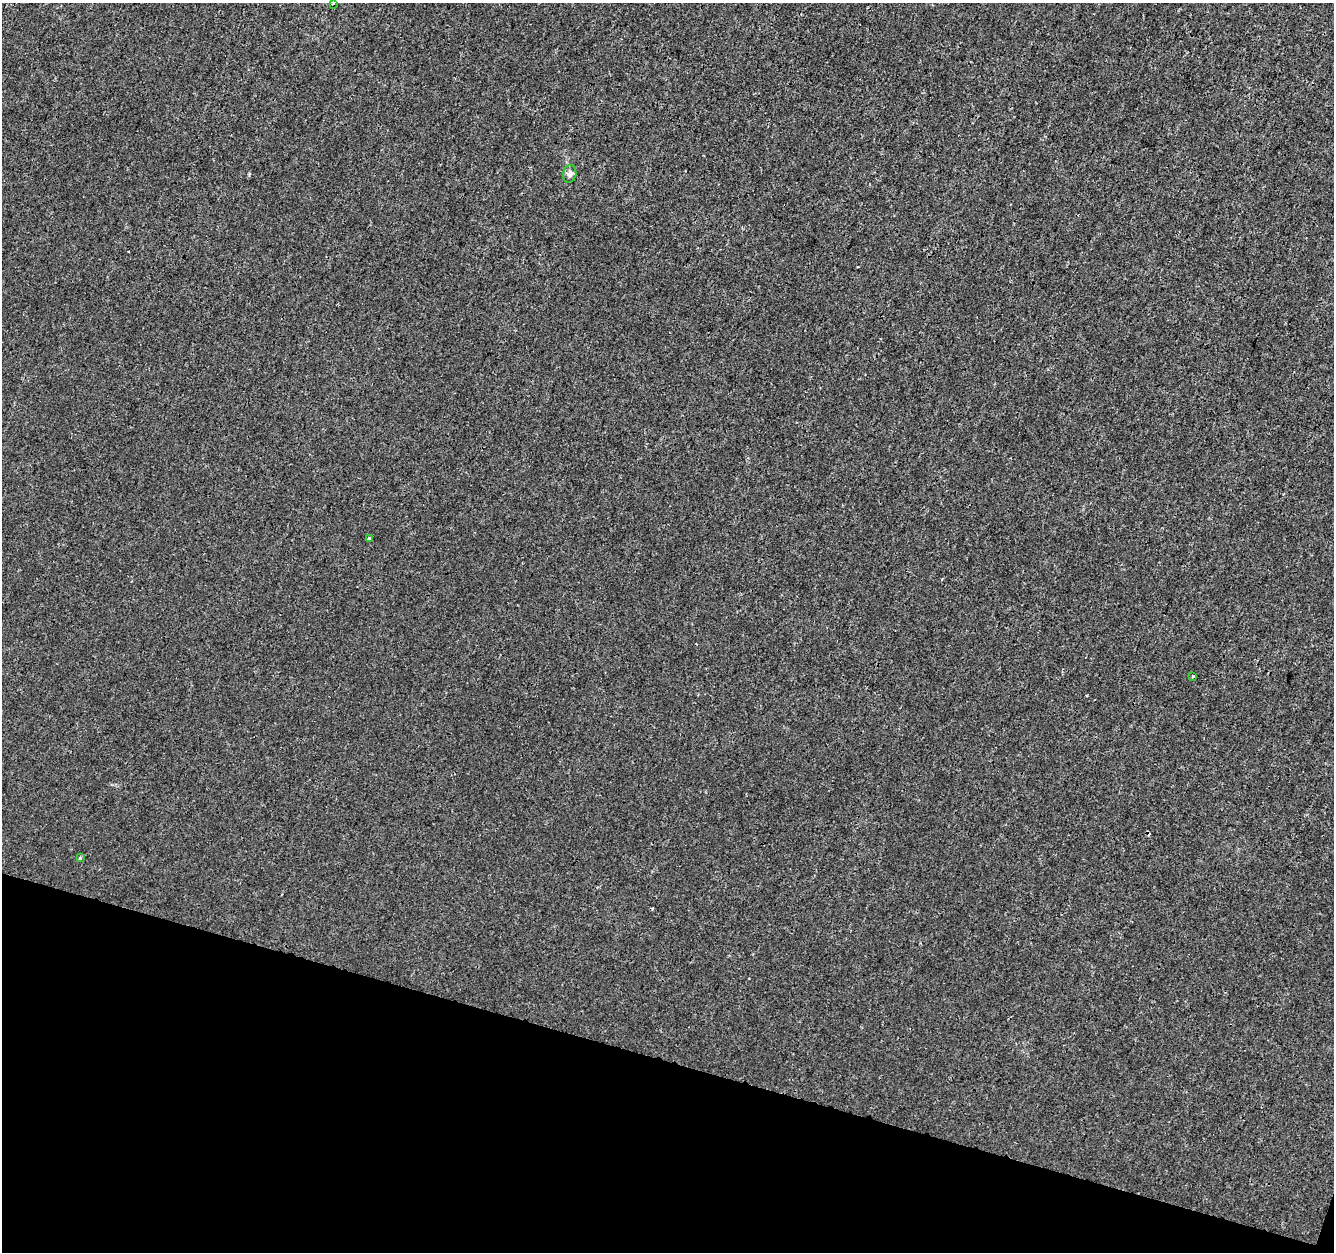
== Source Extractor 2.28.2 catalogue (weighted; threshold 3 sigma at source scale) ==
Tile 15 of 4 x 4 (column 3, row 4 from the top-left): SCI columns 2663-3994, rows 219-1468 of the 5333 x 5498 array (HDU 1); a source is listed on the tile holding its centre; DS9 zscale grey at full resolution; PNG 1336 x 1254 px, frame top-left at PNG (2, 3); each listed source drawn as its Kron ellipse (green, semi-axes under 4 px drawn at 4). Shown black and unused: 15% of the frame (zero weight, under 3 of 4 exposures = <1% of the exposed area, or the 3 px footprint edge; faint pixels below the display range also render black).
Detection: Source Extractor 2.28.2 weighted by HDU 2 'WHT'; one run over the whole footprint, this tile lists its part. Background 7.81e-05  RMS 0.0014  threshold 0.00641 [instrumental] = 3 sigma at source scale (4.5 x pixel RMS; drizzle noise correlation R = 1.50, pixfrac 1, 0.0396/0.0396 arcsec/px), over >= 5 px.
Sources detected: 5; all 5 listed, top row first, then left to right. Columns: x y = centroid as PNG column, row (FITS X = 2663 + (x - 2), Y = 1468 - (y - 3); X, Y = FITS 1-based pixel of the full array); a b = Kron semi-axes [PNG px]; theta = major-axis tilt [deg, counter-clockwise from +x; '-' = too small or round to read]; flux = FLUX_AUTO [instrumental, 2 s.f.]
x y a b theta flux
333 4 2 2 - 0.13
570 174 9 6 78 0.53
369 538 3 3 - 0.2
1193 676 4 3 - 0.21
80 857 3 3 - 0.25